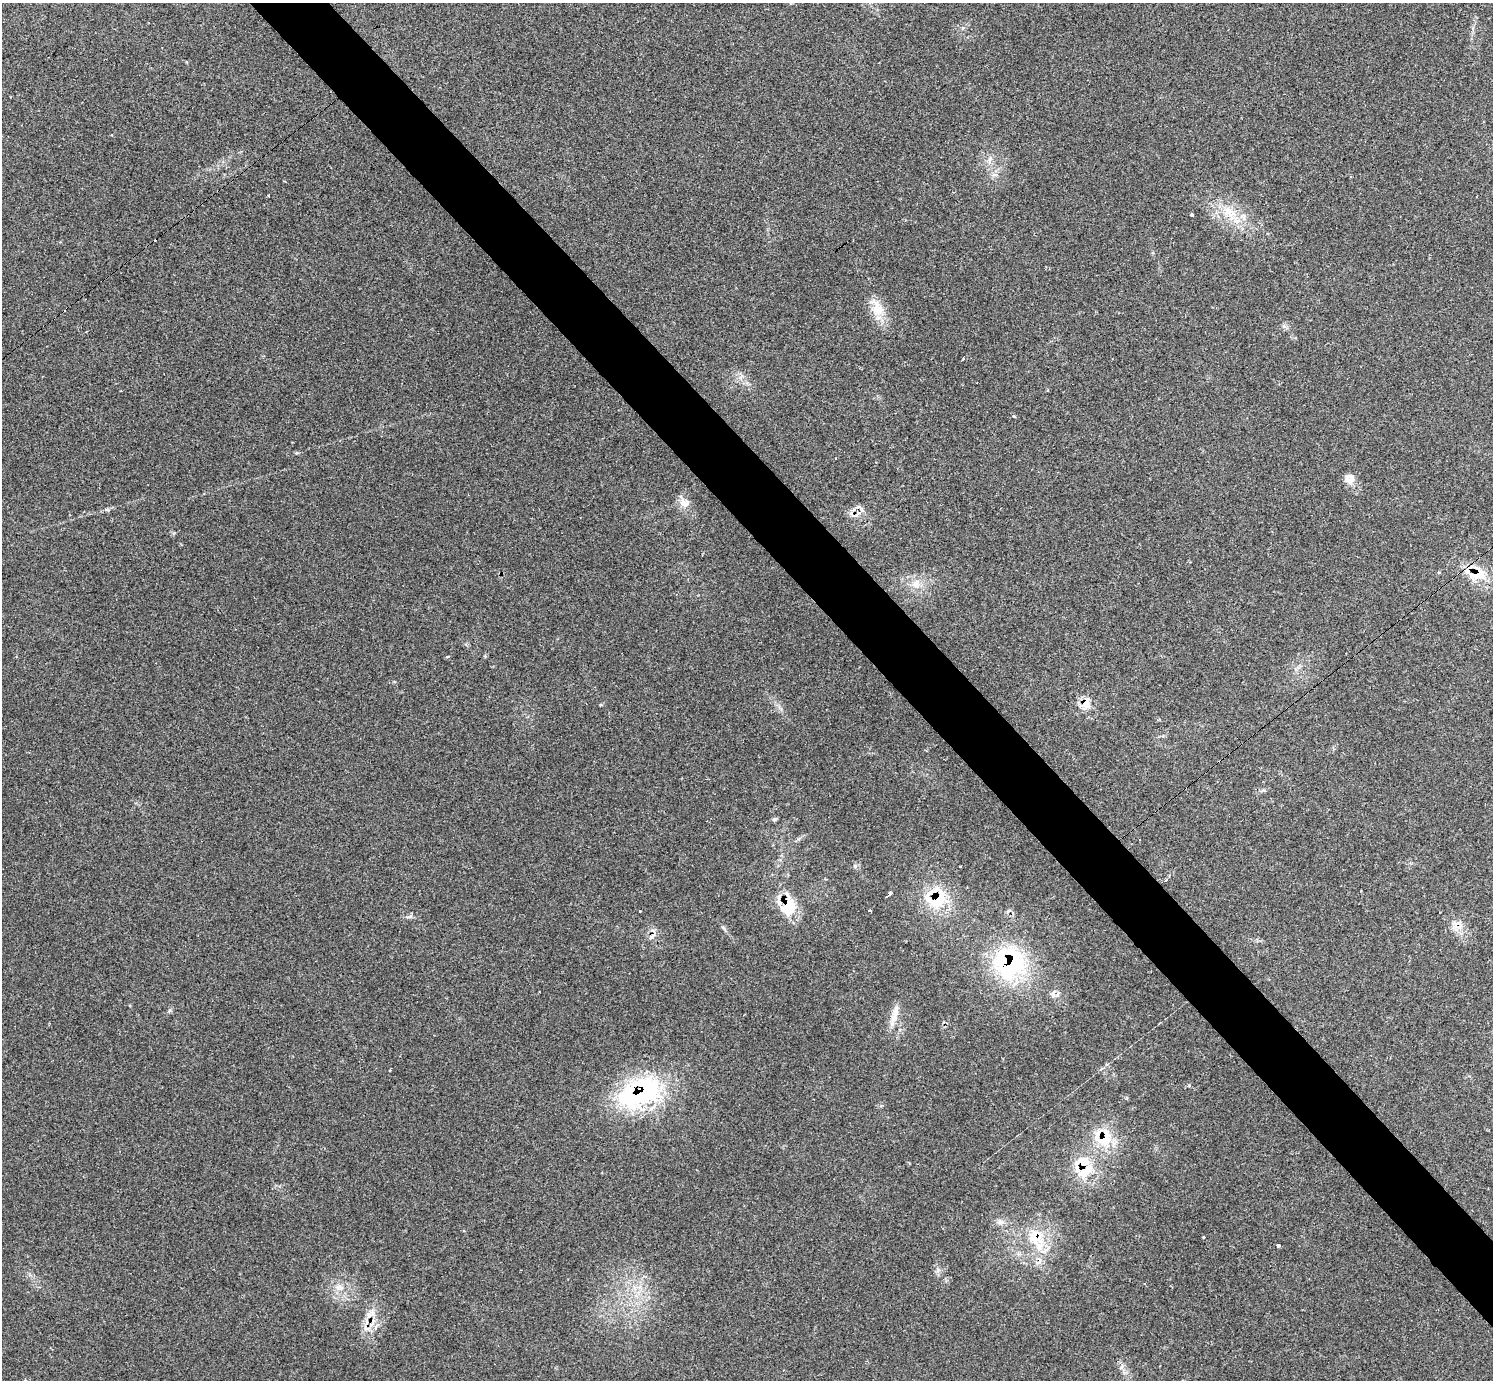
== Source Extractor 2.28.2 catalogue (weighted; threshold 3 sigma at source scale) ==
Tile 6 of 4 x 4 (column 2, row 2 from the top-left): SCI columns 1492-2982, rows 2921-4298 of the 5972 x 5970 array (HDU 1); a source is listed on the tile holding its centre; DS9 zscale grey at full resolution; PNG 1495 x 1382 px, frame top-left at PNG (2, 3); no overlay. Shown black and unused: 5% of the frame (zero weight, under 2 of 3 exposures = <1% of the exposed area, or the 3 px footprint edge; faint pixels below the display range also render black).
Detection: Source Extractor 2.28.2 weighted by HDU 2 'WHT'; one run over the whole footprint, this tile lists its part. Background 0.161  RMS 0.0092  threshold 0.0415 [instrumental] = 3 sigma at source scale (4.5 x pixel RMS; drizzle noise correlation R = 1.50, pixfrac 1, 0.05/0.05 arcsec/px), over >= 5 px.
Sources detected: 55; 9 cosmic-ray / hot-pixel residue — not listed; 4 inside a brighter listed object's ellipse — not listed separately; the other 42 listed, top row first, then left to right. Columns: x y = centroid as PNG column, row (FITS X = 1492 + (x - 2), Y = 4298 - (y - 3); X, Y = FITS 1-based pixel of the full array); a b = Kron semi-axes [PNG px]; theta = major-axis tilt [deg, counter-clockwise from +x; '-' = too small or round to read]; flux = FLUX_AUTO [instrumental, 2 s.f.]
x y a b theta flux
111 135 3 3 - 1.1
990 159 10 5 65 3.5
1351 177 3 2 - 1.1
268 196 3 2 - 0.88
1229 211 23 12 -35 21
1192 215 3 3 - 10
877 308 28 15 -59 18
1048 390 3 3 - 2.2
1014 416 3 3 - 4.5
1350 478 13 12 - 7.9
684 503 16 11 -34 7.7
861 509 8 3 -71 2.1
1478 574 27 22 -23 27
916 584 13 11 -86 9.3
1085 703 7 5 44 25
774 819 7 5 20 1.5
855 866 6 4 -72 1.3
1166 880 3 3 - 2.9
1361 891 2 2 - 0.82
889 894 7 3 40 3.7
937 899 37 23 13 42
788 906 31 18 80 31
870 910 3 3 - 5.8
640 911 3 2 - 1.6
1455 925 19 11 81 9.1
1011 965 52 31 48 98
1053 994 11 5 -86 3.9
894 1015 32 7 73 10
390 1070 3 3 - 2
1189 1085 4 4 - 2.2
640 1093 64 36 23 120
1105 1138 30 21 62 35
1085 1170 28 15 42 26
1000 1222 8 8 - 3.9
1035 1237 25 15 -68 34
1203 1237 3 3 - 3.5
1278 1246 4 3 - 5.7
1038 1263 9 4 19 2.5
1145 1283 3 2 - 1.4
339 1287 11 8 -3 6.1
369 1315 9 6 31 4.7
366 1329 9 4 -8 3.4
Overlapping masked pixels (flux is a lower limit): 12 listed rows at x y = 1478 574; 1085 703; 937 899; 788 906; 1455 925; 1011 965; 640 1093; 1105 1138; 1085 1170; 1035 1237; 1038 1263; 366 1329
Unlisted compact peaks at least as high as the median listed source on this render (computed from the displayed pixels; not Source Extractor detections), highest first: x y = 1121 1367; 410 916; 170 1010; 724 928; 297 453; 938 1270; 1284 326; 106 509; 781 709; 447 657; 740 377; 601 705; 963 28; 1439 572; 994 175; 173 533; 1473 28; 1127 1098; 881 1106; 747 383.